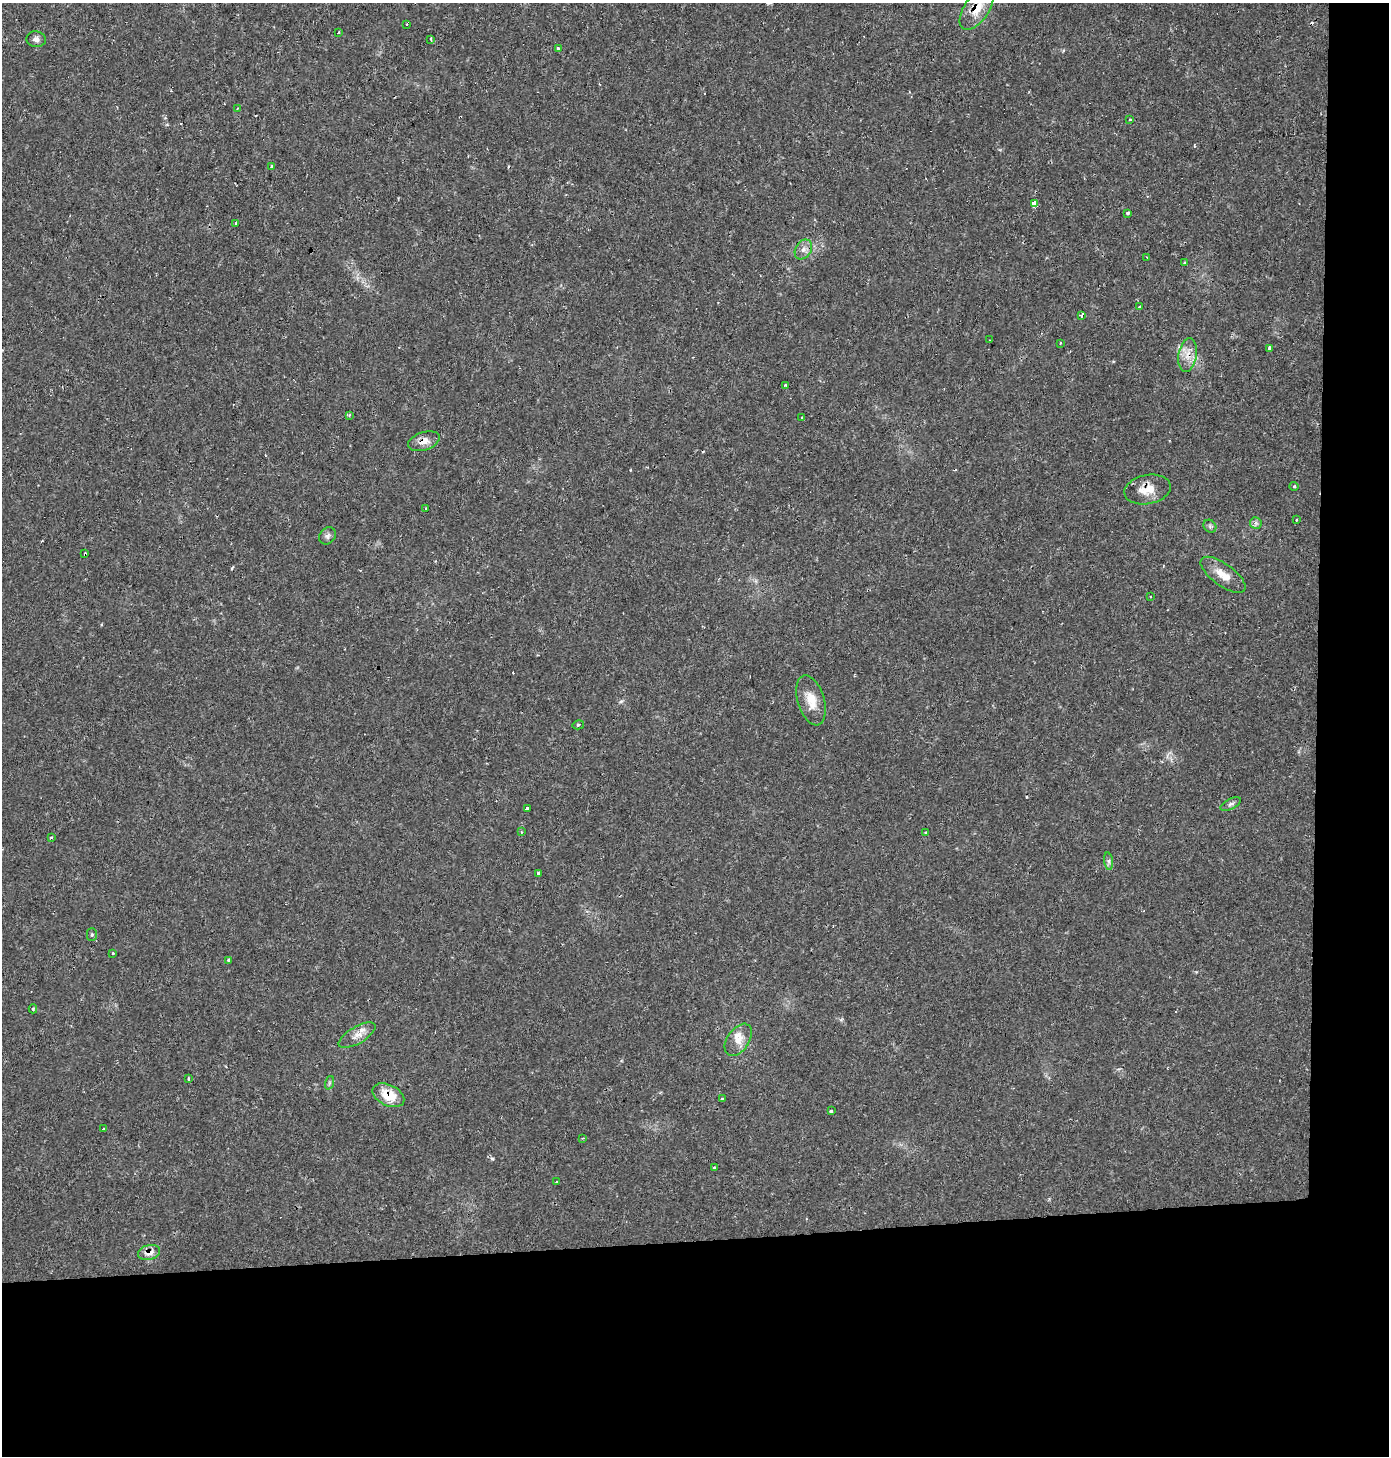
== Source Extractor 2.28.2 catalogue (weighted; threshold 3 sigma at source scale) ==
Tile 9 of 3 x 3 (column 3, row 3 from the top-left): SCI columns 2783-4169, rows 33-1486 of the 4170 x 4428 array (HDU 1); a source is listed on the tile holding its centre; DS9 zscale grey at full resolution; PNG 1391 x 1458 px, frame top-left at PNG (2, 3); each listed source drawn as its Kron ellipse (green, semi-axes under 4 px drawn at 4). Shown black and unused: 19% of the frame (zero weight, under 2 of 3 exposures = <1% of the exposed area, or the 3 px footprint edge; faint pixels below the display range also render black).
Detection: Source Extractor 2.28.2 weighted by HDU 2 'WHT'; one run over the whole footprint, this tile lists its part. Background 0.0306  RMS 0.0027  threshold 0.0123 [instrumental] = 3 sigma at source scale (4.5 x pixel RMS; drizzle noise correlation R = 1.50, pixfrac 1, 0.0396/0.0396 arcsec/px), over >= 5 px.
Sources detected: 73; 12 cosmic-ray / hot-pixel residue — neither listed nor drawn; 1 inside a brighter listed object's ellipse — not listed separately; the other 60 listed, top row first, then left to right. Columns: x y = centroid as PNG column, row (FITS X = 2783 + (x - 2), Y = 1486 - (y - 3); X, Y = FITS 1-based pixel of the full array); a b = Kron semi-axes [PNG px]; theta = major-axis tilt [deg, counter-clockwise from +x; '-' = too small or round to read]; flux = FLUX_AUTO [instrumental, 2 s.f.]
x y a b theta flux
977 8 25 12 56 5.6
407 24 3 2 - 0.24
338 32 3 3 - 0.49
36 39 10 8 -10 1.2
431 39 3 2 - 0.68
558 48 4 3 - 1.3
237 108 3 2 - 0.27
1130 119 4 3 - 0.26
271 166 3 3 - 1
1034 204 3 3 - 120
1128 213 3 3 - 0.52
236 223 3 2 - 0.25
803 249 11 8 56 1.5
1147 257 3 3 - 0.19
1185 263 4 4 - 0.48
1140 307 4 3 - 0.43
1082 315 4 3 - 1
990 340 2 2 - 0.17
1060 343 2 2 - 0.3
1269 348 4 4 - 2.6
1188 355 17 9 81 2.9
786 385 4 3 - 0.41
349 415 4 3 - 0.33
802 418 3 3 - 0.95
424 441 16 9 18 2.5
1294 486 4 4 - 0.36
1147 489 23 14 11 4.9
426 509 3 2 - 0.34
1296 520 3 2 - 0.31
1256 523 6 6 - 0.73
1210 526 7 5 -46 0.59
327 536 9 7 48 0.99
85 554 4 3 - 0.97
1223 575 26 11 -36 4.3
1150 596 3 2 - 0.41
811 700 26 13 -73 4.8
578 725 6 4 15 0.45
1231 804 11 5 25 0.79
528 809 4 3 - 6.1
521 832 3 3 - 0.32
926 832 4 3 - 0.26
51 838 4 3 - 0.36
1109 861 9 4 -82 0.65
539 873 4 3 - 0.52
92 935 6 5 - 0.46
113 954 3 3 - 1.3
228 960 3 3 - 0.37
33 1009 4 4 - 0.4
357 1035 21 8 30 2.7
738 1040 18 11 55 3.2
188 1079 3 2 - 0.36
329 1083 7 4 72 0.51
388 1095 17 10 -26 6.4
722 1099 3 3 - 0.34
831 1111 3 3 - 1.9
104 1129 3 3 - 0.49
583 1138 3 3 - 0.25
715 1168 4 3 - 0.6
556 1182 3 3 - 0.53
149 1253 11 7 14 2.4
Overlapping masked pixels (flux is a lower limit): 7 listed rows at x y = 977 8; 1188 355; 424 441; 1147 489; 85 554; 388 1095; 149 1253
Isophote crosses this tile's border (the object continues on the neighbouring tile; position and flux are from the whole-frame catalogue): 1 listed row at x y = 977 8
Unlisted compact peaks at least as high as the median listed source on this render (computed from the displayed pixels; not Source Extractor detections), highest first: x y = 492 1159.